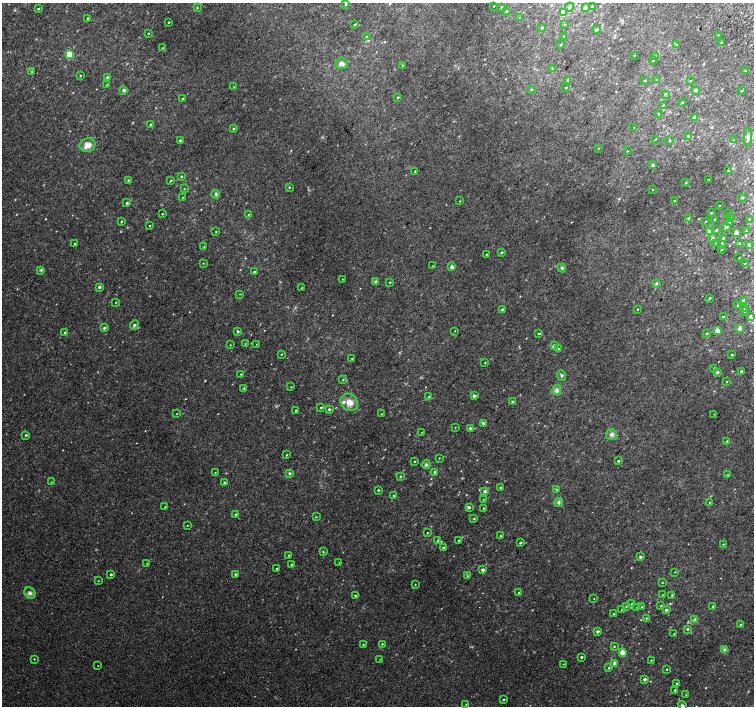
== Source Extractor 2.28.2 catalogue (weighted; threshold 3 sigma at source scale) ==
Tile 10 of 4 x 4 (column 2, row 3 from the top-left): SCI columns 1538-3040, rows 1673-3079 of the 6074 x 6091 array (HDU 1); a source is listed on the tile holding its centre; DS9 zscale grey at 2 x 2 block average (1 PNG px = mean of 2 x 2 image px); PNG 756 x 708 px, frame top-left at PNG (2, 3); each listed source drawn as its Kron ellipse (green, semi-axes under 4 px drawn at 4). Shown black and unused: <1% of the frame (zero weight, under 2 of 3 exposures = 2% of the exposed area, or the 3 px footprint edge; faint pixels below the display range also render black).
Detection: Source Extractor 2.28.2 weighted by HDU 2 'WHT'; one run over the whole footprint, this tile lists its part. Background 0.0365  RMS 0.0087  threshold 0.0393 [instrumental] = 3 sigma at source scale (4.5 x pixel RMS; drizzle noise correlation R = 1.50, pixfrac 1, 0.0396/0.0396 arcsec/px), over >= 5 px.
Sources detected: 278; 1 too faint to see at this stretch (2 x 2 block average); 2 cosmic-ray / hot-pixel residue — neither listed nor drawn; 1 inside a brighter listed object's ellipse — not listed separately; the other 274 listed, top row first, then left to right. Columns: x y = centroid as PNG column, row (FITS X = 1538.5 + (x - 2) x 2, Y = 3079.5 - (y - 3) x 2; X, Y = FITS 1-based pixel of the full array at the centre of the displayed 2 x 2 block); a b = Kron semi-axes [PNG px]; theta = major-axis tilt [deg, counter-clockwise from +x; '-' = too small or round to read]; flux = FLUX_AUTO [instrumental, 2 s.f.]
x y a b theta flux
345 4 3 2 - 1.3
494 6 2 2 - 0.62
502 7 3 2 - 1.8
569 7 4 3 - 3.7
592 7 3 2 - 4.6
197 8 2 2 - 1
585 8 3 2 - 5.5
38 9 2 2 - 2.2
507 11 3 2 - 1.4
563 13 3 3 - 28
520 17 2 2 - 1.1
88 19 2 2 - 3.3
169 22 2 2 - 1.1
355 24 3 2 - 2
564 25 2 2 - 0.77
542 28 2 2 - 3.4
597 29 4 3 - 2.8
148 33 2 2 - 1.2
718 35 2 2 - 0.75
366 37 3 2 - 1.9
564 37 3 3 - 2
721 43 2 2 - 3.8
560 45 3 2 - 1.4
677 45 2 2 - 2
163 48 3 2 - 1.5
69 54 3 3 - 73
634 56 2 2 - 0.67
655 57 4 3 - 2.4
653 61 3 2 - 1.6
342 64 6 5 - 7.1
402 65 2 2 - 1
552 69 3 3 - 1.7
32 71 3 2 - 1.1
745 71 3 2 - 1.8
80 76 3 2 - 1
107 77 2 2 - 4.6
657 79 2 2 - 1.3
568 80 2 2 - 6.1
645 81 3 2 - 1.7
690 81 3 2 - 1.2
107 85 2 2 - 0.94
234 87 2 2 - 0.69
566 88 2 2 - 1.2
124 90 2 2 - 7.6
531 90 3 3 - 1.8
696 90 2 2 - 4.7
742 91 3 2 - 0.94
665 94 3 2 - 1.1
398 97 3 2 - 1.3
183 98 2 2 - 2.1
682 102 2 2 - 1.3
663 106 4 3 - 2
659 115 4 2 - 4.6
694 118 2 2 - 7.6
150 125 2 2 - 3.5
634 127 2 2 - 0.93
233 129 2 2 - 2.8
688 136 4 3 - 2.1
748 138 9 3 88 5.9
655 139 2 2 - 0.69
180 140 2 2 - 3.3
734 140 3 2 - 1.2
670 141 3 2 - 1.1
87 145 8 6 17 15
598 148 2 2 - 0.79
627 151 2 2 - 0.83
653 165 4 3 - 3.1
415 171 2 2 - 1.2
728 171 3 2 - 1
181 176 3 2 - 1.6
708 179 2 2 - 0.76
128 180 3 2 - 1.4
171 181 3 2 - 1.5
685 183 2 2 - 0.75
289 187 2 2 - 1.2
184 189 3 2 - 0.81
653 190 2 2 - 0.93
216 194 4 3 - 2.5
183 197 2 2 - 0.77
742 198 2 2 - 2.5
675 200 3 2 - 0.83
460 201 2 2 - 0.81
127 203 2 2 - 3.2
719 206 2 2 - 0.75
711 213 3 2 - 1.4
162 214 2 2 - 1.2
729 214 2 2 - 1.1
248 215 2 2 - 0.99
731 217 3 2 - 1
689 219 3 3 - 4.4
715 219 3 2 - 2.3
749 219 3 2 - 1.6
121 221 3 2 - 1.4
705 221 3 2 - 0.99
729 222 3 2 - 1.9
150 226 2 2 - 0.96
726 227 3 3 - 4
716 230 3 2 - 2
216 231 2 2 - 0.7
709 231 3 2 - 8.6
747 231 3 3 - 1.7
736 233 3 2 - 26
712 238 3 3 - 4.2
723 238 3 2 - 2.1
716 243 2 2 - 2.6
740 243 3 2 - 2.9
75 244 2 2 - 1.1
722 244 3 2 - 6
749 245 4 3 - 4.2
204 247 2 2 - 0.94
721 249 2 2 - 1.9
502 252 3 2 - 1.8
486 254 2 2 - 1.1
739 258 2 2 - 0.7
203 263 2 2 - 0.78
745 263 3 2 - 0.95
433 266 2 2 - 0.97
452 267 2 2 - 15
562 268 4 3 - 3.4
41 270 4 3 - 2.5
254 272 2 2 - 1.8
343 279 2 2 - 0.67
376 282 4 3 - 3.6
390 282 2 2 - 1.2
656 283 2 2 - 5
99 287 3 2 - 3.4
302 288 2 2 - 1.4
240 294 2 2 - 0.89
710 298 3 2 - 1.2
743 300 3 2 - 3.1
116 302 2 2 - 0.89
737 305 3 2 - 1.6
745 308 3 3 - 2.5
502 309 2 2 - 4.6
637 309 2 2 - 0.88
745 311 3 2 - 1.7
750 316 4 3 - 2.8
723 317 3 2 - 2
134 325 5 3 - 3
104 328 2 2 - 4.2
740 329 3 3 - 10
238 331 3 3 - 3.4
455 331 2 2 - 0.61
718 331 2 2 - 27
65 332 3 2 - 1.3
539 333 2 2 - 2.1
707 334 3 2 - 1.4
245 344 2 2 - 0.69
256 344 2 2 - 0.7
230 345 2 2 - 0.83
554 345 4 3 - 3.3
558 349 3 2 - 1.4
281 354 2 2 - 0.78
732 355 2 2 - 2.7
352 358 2 2 - 1.1
485 363 2 2 - 0.92
714 368 2 2 - 2.6
717 372 3 2 - 4.5
741 372 2 2 - 7.1
241 374 2 2 - 1.4
562 376 5 3 - 2.7
343 380 2 2 - 1.1
727 382 2 2 - 1.2
291 387 2 2 - 0.96
244 388 3 2 - 1.8
557 390 5 3 - 4.2
474 396 2 2 - 6.6
429 397 3 3 - 1.8
512 401 2 2 - 2.5
349 402 9 8 - 15
321 407 2 2 - 1.5
329 409 2 2 - 3.8
296 410 3 2 - 1.7
177 414 2 2 - 0.71
381 414 2 2 - 1
714 414 2 2 - 0.69
483 423 2 2 - 4.7
455 427 2 2 - 0.65
470 428 2 2 - 7.2
422 432 2 2 - 0.74
611 434 6 5 - 5.3
26 435 2 2 - 2.5
727 441 2 2 - 1.2
286 455 2 2 - 1.4
439 458 2 2 - 0.74
415 461 2 2 - 1
618 461 2 2 - 2.7
426 465 4 3 - 3.6
215 472 3 2 - 0.67
435 472 3 2 - 4
289 473 3 2 - 3
727 475 2 2 - 0.79
400 477 3 2 - 1.2
51 482 2 2 - 0.72
224 483 2 2 - 2.8
501 487 3 2 - 1.4
378 490 2 2 - 2.7
557 490 3 3 - 1.9
485 491 3 2 - 6.6
394 495 2 2 - 1.4
483 500 2 2 - 0.85
709 502 2 2 - 0.79
559 503 4 3 - 3.1
165 507 2 2 - 0.96
469 507 4 3 - 3.7
484 508 2 2 - 1.3
236 514 3 2 - 1.5
316 517 2 2 - 0.88
474 519 3 2 - 1.5
187 525 2 2 - 0.8
427 533 2 2 - 1
501 536 2 2 - 1.5
458 540 2 2 - 1.1
437 541 3 2 - 1.3
520 543 3 2 - 3
723 544 2 2 - 1.1
443 548 3 2 - 3.1
323 552 3 2 - 1.4
289 555 3 2 - 1.4
640 557 2 2 - 5.4
147 563 2 2 - 0.78
339 563 2 2 - 0.77
291 565 2 2 - 1.3
276 568 2 2 - 1.3
483 570 2 2 - 7
675 572 2 2 - 1.9
111 574 2 2 - 2.8
235 574 3 3 - 1.6
467 576 3 3 - 1.4
98 581 2 2 - 0.73
662 582 2 2 - 0.78
415 584 2 2 - 0.85
30 593 6 5 - 5.1
519 593 3 2 - 2.3
355 595 3 2 - 1.8
662 595 2 2 - 0.72
672 595 2 2 - 2.2
594 599 2 2 - 0.7
632 604 3 2 - 2.1
661 605 3 2 - 1.1
713 606 2 2 - 1.9
626 607 3 2 - 0.98
637 607 2 2 - 1.6
642 607 3 2 - 1.1
622 609 3 2 - 1.1
666 610 3 2 - 5.5
614 614 2 2 - 1.7
646 618 3 2 - 1.4
695 619 4 3 - 2.2
740 625 2 2 - 0.98
687 629 3 2 - 2.6
597 631 2 2 - 5.7
674 634 2 2 - 1.2
382 644 3 3 - 1.4
363 645 3 2 - 1.2
614 646 2 2 - 1.2
725 650 2 2 - 18
623 653 3 2 - 32
581 657 2 2 - 3.1
34 659 3 2 - 1.1
380 659 2 2 - 0.64
651 660 2 2 - 0.98
614 663 2 2 - 9.1
563 664 2 2 - 0.67
98 666 2 2 - 0.59
609 668 3 2 - 1.5
667 669 2 2 - 1
645 679 2 2 - 6.1
677 684 2 2 - 3
675 690 2 2 - 2.3
686 695 2 2 - 0.68
504 699 2 2 - 1.8
466 704 2 2 - 0.81
683 705 4 3 - 2.5
Diffuse or blended objects may show on this block-average render without a row.